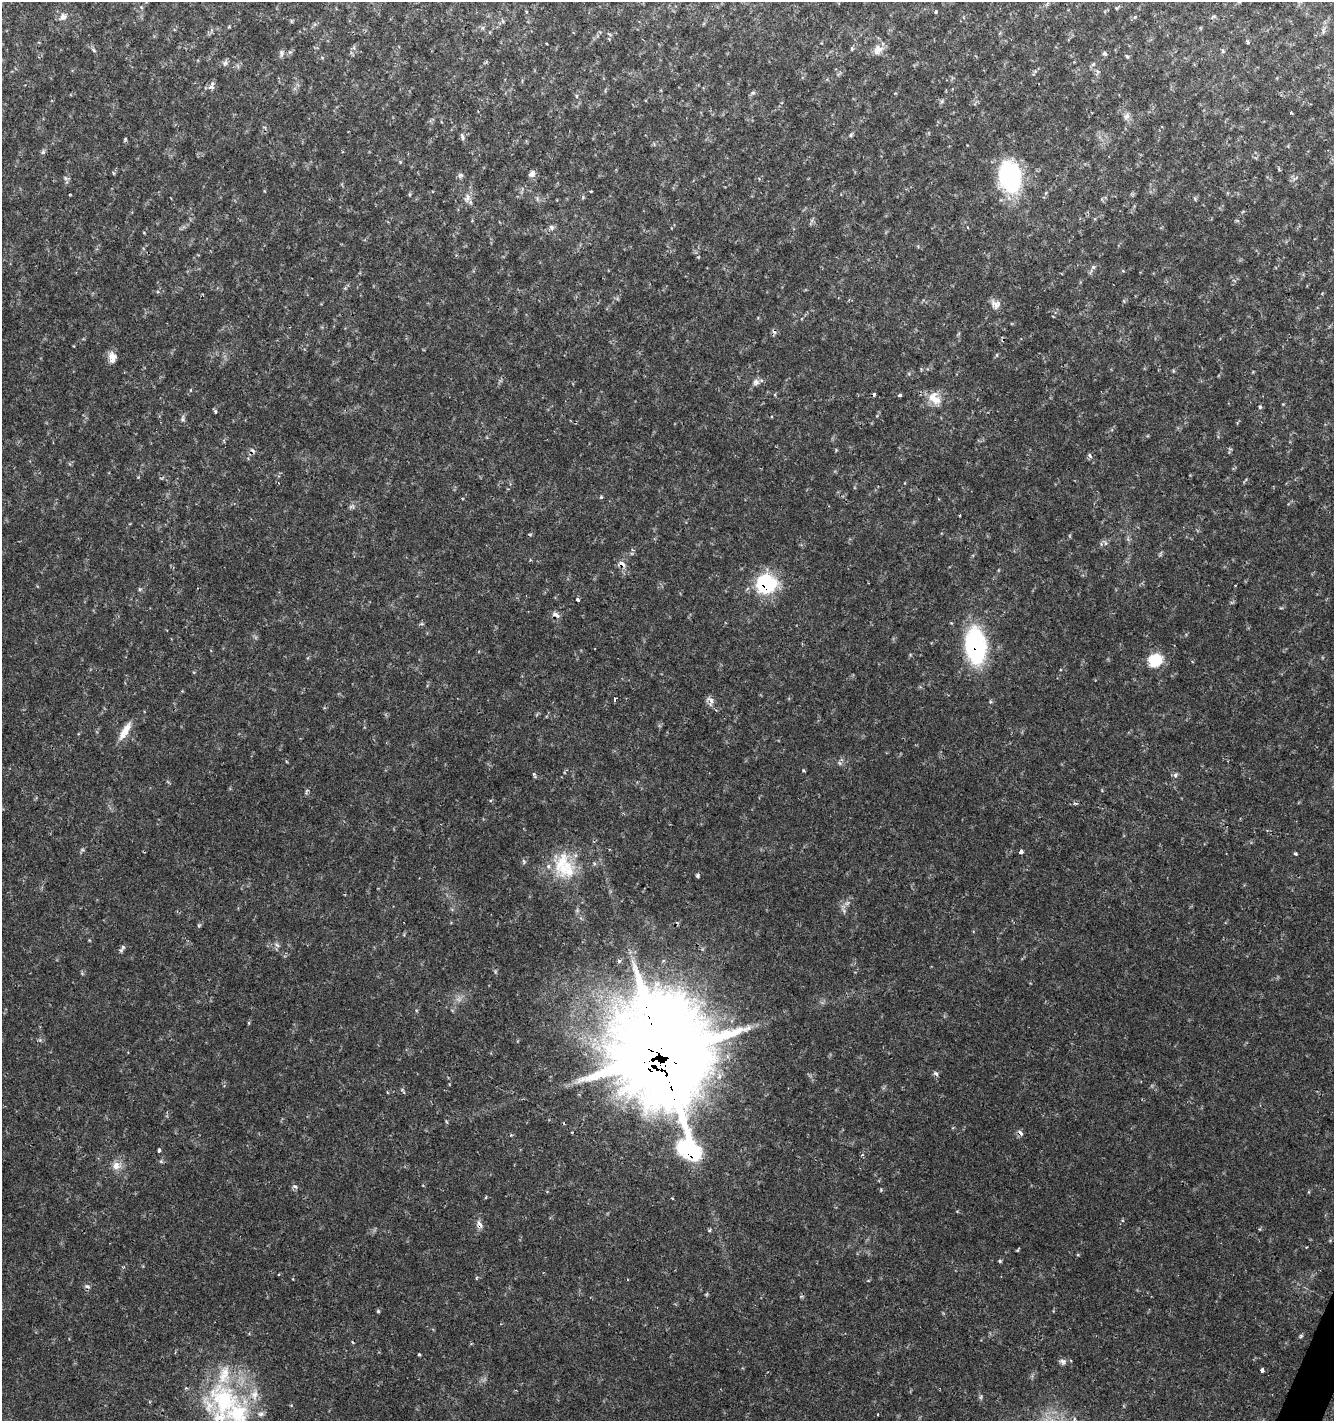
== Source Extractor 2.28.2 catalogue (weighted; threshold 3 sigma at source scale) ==
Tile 6 of 4 x 4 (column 2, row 2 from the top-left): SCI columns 1601-2932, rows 2842-4260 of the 5800 x 5692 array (HDU 1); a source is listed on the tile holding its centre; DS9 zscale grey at full resolution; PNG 1336 x 1423 px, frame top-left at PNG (2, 2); no overlay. Shown black and unused: <1% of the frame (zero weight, under 2 of 3 exposures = <1% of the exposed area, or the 3 px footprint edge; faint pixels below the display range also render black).
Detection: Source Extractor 2.28.2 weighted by HDU 2 'WHT'; one run over the whole footprint, this tile lists its part. Background 0.0364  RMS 0.0033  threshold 0.015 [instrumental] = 3 sigma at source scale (4.5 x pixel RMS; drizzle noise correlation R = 1.50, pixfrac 1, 0.0396/0.0396 arcsec/px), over >= 5 px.
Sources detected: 115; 1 too faint to see at this stretch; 4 cosmic-ray / hot-pixel residue — not listed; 8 inside a brighter listed object's ellipse — not listed separately; the other 102 listed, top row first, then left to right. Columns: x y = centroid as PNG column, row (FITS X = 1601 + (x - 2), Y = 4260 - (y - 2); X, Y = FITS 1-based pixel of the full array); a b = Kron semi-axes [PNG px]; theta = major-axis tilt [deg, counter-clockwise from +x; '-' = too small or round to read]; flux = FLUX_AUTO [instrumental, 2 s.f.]
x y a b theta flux
1117 8 5 4 - 0.41
936 12 4 3 - 0.82
63 17 11 8 40 1.8
1135 17 5 3 - 0.39
503 21 7 3 -71 0.46
482 28 6 4 -90 0.59
1323 31 7 4 -90 0.69
1247 42 4 3 - 1.3
546 43 3 2 - 0.25
852 49 6 4 72 0.51
878 49 15 11 39 3.1
94 50 8 4 -53 0.6
1223 51 5 4 - 0.52
281 53 10 5 -89 0.91
1105 54 6 5 - 0.7
1127 56 6 4 -61 0.49
225 63 9 7 50 0.93
1093 64 6 5 - 0.57
212 86 11 7 73 1.3
753 93 7 5 19 0.69
576 96 6 4 -90 0.4
942 101 6 5 - 0.59
1291 113 3 3 - 0.57
1126 116 10 8 50 1.6
851 135 6 4 60 0.55
462 137 10 5 -72 0.96
125 139 5 4 - 0.38
43 152 7 4 45 0.65
532 174 9 7 45 1.4
461 175 8 6 13 0.87
1010 177 36 24 -79 35
66 178 7 5 -46 0.79
591 191 3 2 - 0.31
70 194 3 2 - 0.28
410 194 5 3 - 0.41
467 198 15 7 66 2.2
1195 199 6 4 -72 0.41
551 227 7 7 - 1
968 228 3 2 - 0.33
1093 267 6 6 - 0.71
1123 271 5 3 - 0.32
345 288 5 5 - 0.43
996 304 14 10 -36 2.2
997 355 6 4 89 0.39
112 357 13 9 -83 2.8
756 382 9 9 - 1.5
191 390 5 3 - 0.31
899 395 4 3 - 0.63
932 398 19 12 44 4.7
1260 407 4 4 - 0.48
215 411 6 4 -61 0.54
183 419 7 6 - 0.7
1090 455 8 4 -54 0.7
601 497 6 3 17 0.38
960 515 3 3 - 0.49
1105 543 7 5 -63 0.72
622 564 11 7 -31 2
766 584 22 20 1 23
139 589 6 4 -72 0.44
578 600 3 3 - 1.2
556 615 8 6 -34 1.9
421 624 6 4 17 0.47
975 646 38 21 -84 42
1155 660 17 15 20 8.4
710 701 13 9 -68 1.8
125 731 26 8 59 4.6
840 763 6 5 - 0.71
803 770 4 3 - 0.48
534 774 8 3 -65 0.52
1175 775 7 6 - 0.96
1075 804 7 3 -9 0.56
1021 852 4 3 - 1.9
1296 854 5 3 - 0.4
567 869 32 28 -37 15
697 876 5 4 - 0.66
847 903 7 4 18 0.8
277 945 8 6 -43 1.1
121 950 7 5 69 0.74
618 961 4 4 - 0.84
249 1023 6 4 90 0.34
663 1055 53 38 -75 3100
936 1074 7 5 -46 0.79
1020 1133 9 5 -44 1.1
511 1135 4 3 - 0.37
159 1150 4 3 - 1.2
862 1155 5 3 - 0.32
116 1166 12 11 - 3
295 1186 8 5 -36 0.82
486 1197 5 3 - 0.32
479 1225 11 7 -68 1.7
710 1230 5 4 - 0.6
1306 1247 3 2 - 0.37
1018 1250 6 3 70 0.3
1000 1261 4 4 - 0.49
627 1279 3 2 - 0.38
87 1286 8 4 -14 0.82
378 1311 5 4 - 0.46
1301 1336 5 4 - 0.47
419 1354 3 3 - 0.6
1063 1361 9 7 -33 1.2
1262 1370 3 3 - 7.6
223 1400 59 51 -1 49
Overlapping masked pixels (flux is a lower limit): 7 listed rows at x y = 622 564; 766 584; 556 615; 975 646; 663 1055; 1020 1133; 479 1225
Unlisted compact peaks at least as high as the median listed source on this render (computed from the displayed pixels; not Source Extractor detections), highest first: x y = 199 926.